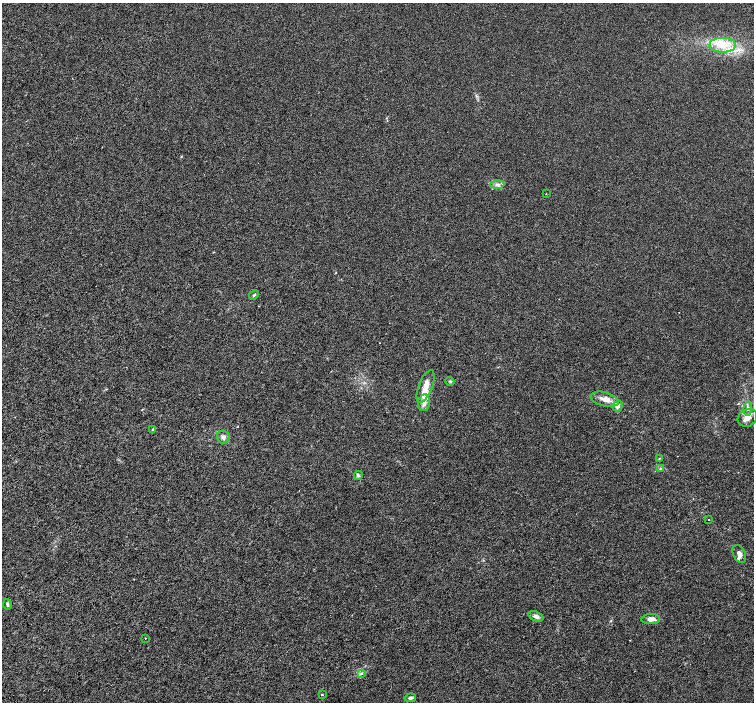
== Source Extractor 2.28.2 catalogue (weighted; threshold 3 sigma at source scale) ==
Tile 7 of 4 x 4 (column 3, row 2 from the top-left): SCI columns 3011-4513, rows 3003-4402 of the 6018 x 5941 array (HDU 1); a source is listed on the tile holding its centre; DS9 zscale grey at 2 x 2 block average (1 PNG px = mean of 2 x 2 image px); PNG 756 x 704 px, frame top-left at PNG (2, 3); each listed source drawn as its Kron ellipse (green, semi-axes under 4 px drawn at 4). Shown black and unused: <1% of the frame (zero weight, under 3 of 6 exposures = <1% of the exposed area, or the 3 px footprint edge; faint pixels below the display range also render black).
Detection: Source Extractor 2.28.2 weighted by HDU 2 'WHT'; one run over the whole footprint, this tile lists its part. Background 9.61e-04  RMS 0.0016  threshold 0.00663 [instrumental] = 3 sigma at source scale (4.09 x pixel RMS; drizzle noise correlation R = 1.36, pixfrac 0.8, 0.0396/0.0396 arcsec/px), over >= 5 px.
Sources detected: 29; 4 inside a brighter listed object's ellipse — not listed separately; the other 25 listed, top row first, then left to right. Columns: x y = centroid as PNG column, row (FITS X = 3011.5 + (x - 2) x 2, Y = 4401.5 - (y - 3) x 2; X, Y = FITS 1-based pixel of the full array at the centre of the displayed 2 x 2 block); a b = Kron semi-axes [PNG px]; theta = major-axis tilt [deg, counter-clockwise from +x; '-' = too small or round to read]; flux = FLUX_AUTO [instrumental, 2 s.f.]
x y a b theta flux
722 45 13 7 0 6
497 185 7 4 0 1.2
546 194 3 2 - 0.13
254 295 5 2 - 0.39
450 381 5 3 - 0.47
426 386 17 7 69 3.6
605 399 14 7 -14 3.1
424 403 8 6 81 1.8
617 406 5 5 - 1.4
748 408 7 4 83 0.91
747 418 10 8 30 2.6
153 429 3 3 - 0.3
223 437 6 6 - 1.1
659 458 3 3 - 0.27
660 469 3 3 - 0.32
358 475 4 4 - 0.51
709 520 2 2 - 0.15
739 554 9 6 -64 1.6
7 604 5 3 - 0.54
536 616 8 4 -22 1.1
651 619 9 5 3 2.2
145 638 2 2 - 0.13
361 673 4 3 - 0.4
322 695 2 2 - 0.39
410 698 5 3 - 0.85